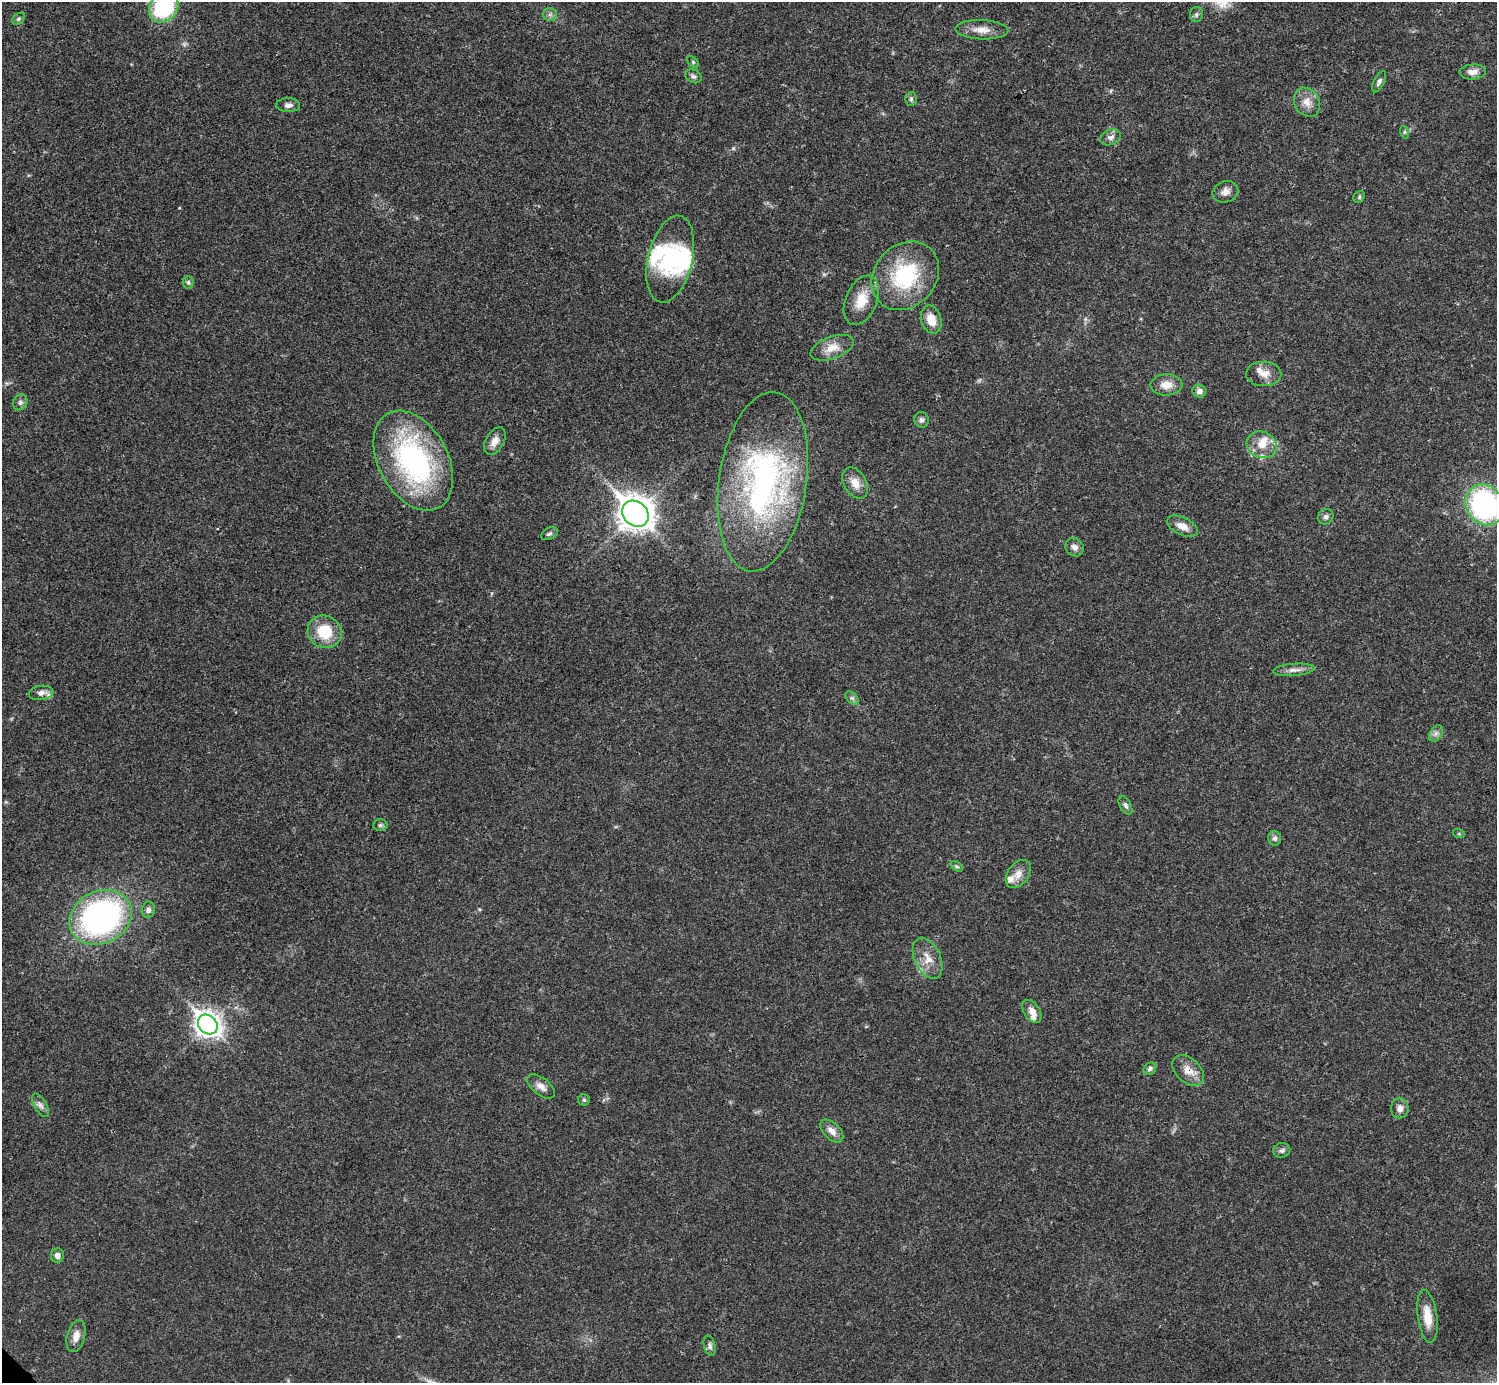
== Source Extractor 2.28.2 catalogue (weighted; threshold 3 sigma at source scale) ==
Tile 10 of 4 x 4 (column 2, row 3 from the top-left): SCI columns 1495-2989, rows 1539-2919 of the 5981 x 5981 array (HDU 1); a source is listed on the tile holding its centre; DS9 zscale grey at full resolution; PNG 1499 x 1385 px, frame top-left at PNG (2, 2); each listed source drawn as its Kron ellipse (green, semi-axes under 4 px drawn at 4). Shown black and unused: <1% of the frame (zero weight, under 3 of 4 exposures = <1% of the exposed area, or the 3 px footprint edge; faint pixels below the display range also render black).
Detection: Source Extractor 2.28.2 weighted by HDU 2 'WHT'; one run over the whole footprint, this tile lists its part. Background 0.0209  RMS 0.0022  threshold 0.00989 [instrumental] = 3 sigma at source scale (4.5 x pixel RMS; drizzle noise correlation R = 1.50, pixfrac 1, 0.05/0.05 arcsec/px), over >= 5 px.
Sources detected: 73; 2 inside a brighter object's white glare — neither listed nor drawn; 5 inside a brighter listed object's ellipse — not listed separately; the other 66 listed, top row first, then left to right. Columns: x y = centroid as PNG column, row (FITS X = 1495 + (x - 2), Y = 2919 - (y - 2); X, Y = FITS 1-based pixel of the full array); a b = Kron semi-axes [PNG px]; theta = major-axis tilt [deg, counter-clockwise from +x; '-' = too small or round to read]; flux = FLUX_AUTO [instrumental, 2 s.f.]
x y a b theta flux
164 7 16 13 48 20
550 14 7 6 - 0.65
1196 14 7 6 - 0.53
19 19 7 5 40 0.42
982 30 26 9 -2 2.7
693 62 7 4 -45 0.32
1473 72 13 7 3 1.5
693 76 8 6 -29 0.6
1379 82 11 5 64 0.68
911 99 7 6 - 0.54
1307 102 15 12 -59 2.4
288 105 12 7 -1 1
1404 132 6 4 -72 0.32
1110 137 10 7 21 0.99
1225 192 13 10 21 1.5
1359 197 6 5 - 0.36
670 259 44 22 76 16
905 276 37 30 48 19
188 282 6 5 - 0.43
861 300 26 15 67 4.8
931 319 14 10 -73 3.2
832 348 23 11 21 3
1264 374 17 12 -2 2.4
1166 385 16 10 1 2.5
1199 391 7 6 - 1
20 402 8 7 - 0.74
921 420 8 7 - 0.67
495 441 15 9 59 1.9
1262 445 15 13 -22 3.4
413 461 53 34 -61 45
763 482 90 44 82 60
855 483 17 11 -60 2.6
1485 505 21 18 -60 44
635 514 14 12 -43 320
1326 517 8 7 - 0.74
1182 526 16 8 -25 2.1
549 534 9 5 28 0.59
1074 547 10 8 -43 1.1
325 632 17 16 - 7.8
1294 670 21 6 5 1.4
41 693 12 7 8 1.2
852 698 8 5 -44 0.6
1436 733 9 6 54 0.83
1125 805 10 5 -62 0.67
380 825 7 6 - 0.49
1459 834 6 4 -19 0.26
1275 838 7 6 - 0.7
956 866 7 4 -31 0.39
1018 874 16 10 52 2.1
148 910 8 6 80 0.76
101 917 32 26 27 72
928 958 22 13 -65 3.4
1032 1011 13 8 -55 1.8
208 1024 11 9 -46 190
1150 1069 7 5 36 0.56
1188 1070 18 12 -42 2.8
541 1087 16 8 -37 1.6
584 1100 6 5 - 0.38
41 1105 13 6 -60 0.95
1400 1108 10 8 -89 1.3
832 1131 14 8 -45 1.7
1282 1150 8 7 - 0.66
57 1255 7 6 - 1.2
1427 1316 27 9 -82 3.9
76 1336 16 9 76 2.1
710 1346 10 5 -75 0.7
Overlapping masked pixels (flux is a lower limit): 2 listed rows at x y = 413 461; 1188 1070
Isophote crosses this tile's border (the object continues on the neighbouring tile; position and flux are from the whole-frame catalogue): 2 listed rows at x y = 164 7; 1485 505